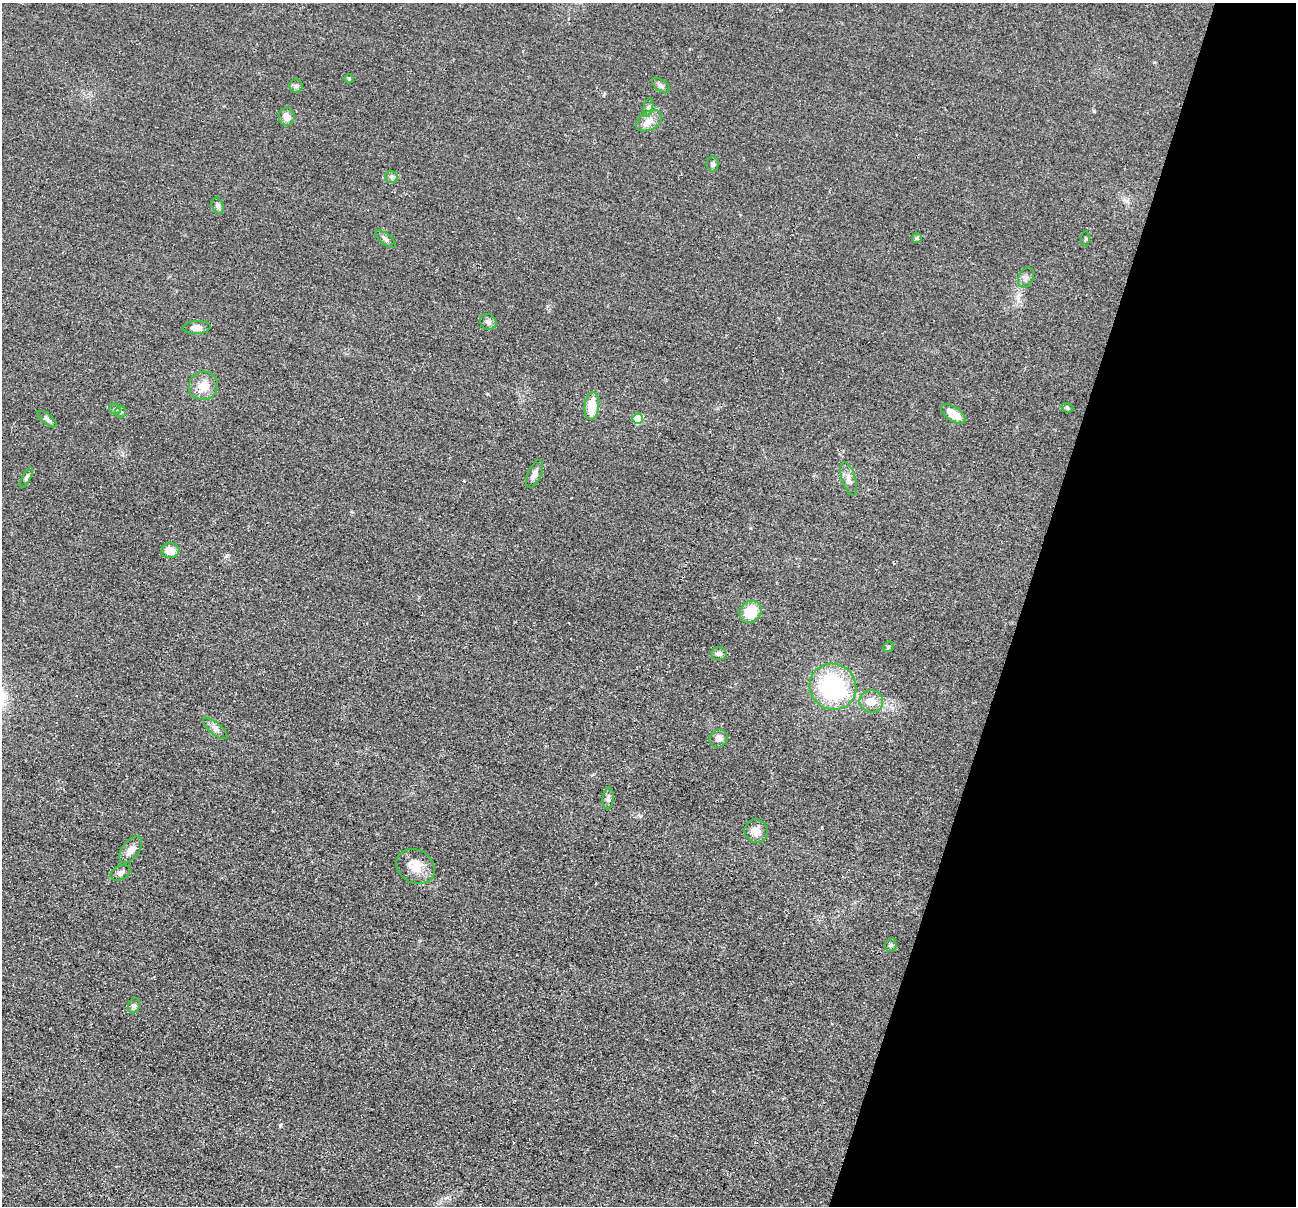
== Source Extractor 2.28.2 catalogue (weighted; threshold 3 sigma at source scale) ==
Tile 8 of 4 x 4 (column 4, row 2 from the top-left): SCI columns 3890-5183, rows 2665-3868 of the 5193 x 5209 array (HDU 1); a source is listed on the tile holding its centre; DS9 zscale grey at full resolution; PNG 1298 x 1208 px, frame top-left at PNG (2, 3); each listed source drawn as its Kron ellipse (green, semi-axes under 4 px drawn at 4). Shown black and unused: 21% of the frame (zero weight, under 2 of 3 exposures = <1% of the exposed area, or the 3 px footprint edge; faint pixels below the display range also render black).
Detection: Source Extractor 2.28.2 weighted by HDU 2 'WHT'; one run over the whole footprint, this tile lists its part. Background 0.0456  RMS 0.0085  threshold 0.0382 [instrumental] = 3 sigma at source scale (4.5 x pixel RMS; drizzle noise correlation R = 1.50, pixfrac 1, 0.05/0.05 arcsec/px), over >= 5 px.
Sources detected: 41; all 41 listed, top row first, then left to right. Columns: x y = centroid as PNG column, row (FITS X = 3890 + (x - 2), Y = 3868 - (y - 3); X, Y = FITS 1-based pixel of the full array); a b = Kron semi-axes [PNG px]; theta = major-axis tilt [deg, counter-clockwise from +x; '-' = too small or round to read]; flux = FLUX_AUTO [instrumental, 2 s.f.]
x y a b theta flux
349 79 5 4 - 0.93
661 85 10 5 -34 2.4
296 86 6 6 - 2.2
648 108 9 4 77 2.3
287 117 9 8 - 5.1
649 121 14 9 30 7
713 164 7 6 - 1.9
391 177 6 6 - 1.9
218 206 8 6 -67 2.5
917 238 5 5 - 1.3
386 239 12 5 -38 2.7
1085 239 8 3 90 1.1
1026 278 10 7 63 2.8
488 322 8 7 - 2.9
197 328 14 6 3 5.1
203 386 14 14 - 12
592 406 14 7 84 19
1067 408 6 4 -21 1.4
115 409 6 5 - 1.5
121 412 6 5 - 1.5
953 414 14 7 -34 12
47 419 11 5 -38 2.4
638 419 5 5 - 23
534 474 15 6 67 4.3
26 478 11 3 62 1.6
849 479 17 7 -73 4.8
170 550 9 7 -2 9.4
751 612 12 10 47 20
888 647 5 5 - 1.5
719 653 8 6 3 2.5
833 687 24 22 -38 91
871 701 12 11 - 8.9
215 728 15 6 -40 3.8
719 738 10 8 41 3.9
608 798 11 5 84 2.6
756 831 12 11 - 7
131 850 15 8 53 6
416 867 20 16 -32 15
120 873 10 7 28 3.3
891 945 7 5 76 1.9
134 1006 8 6 69 2.1
Unlisted compact peaks at least as high as the median listed source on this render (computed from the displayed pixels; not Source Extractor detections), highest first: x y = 280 1125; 1094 111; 227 555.